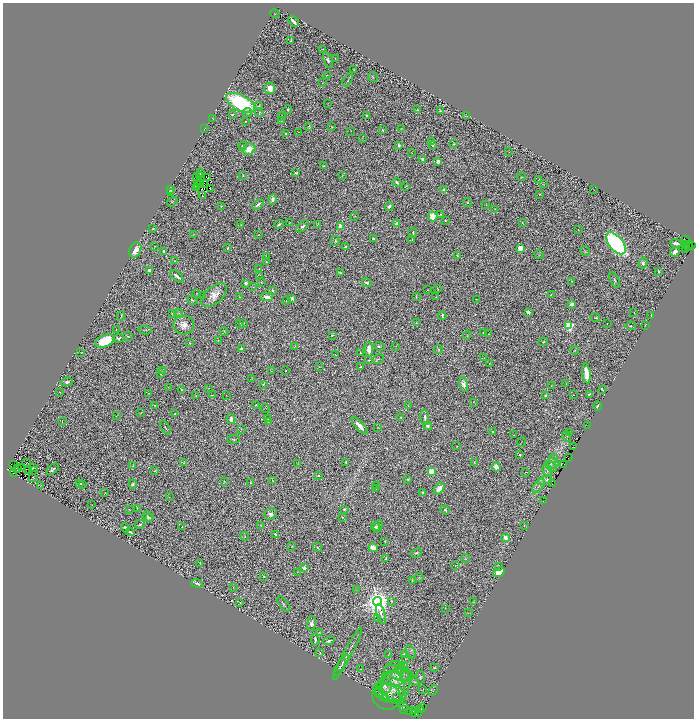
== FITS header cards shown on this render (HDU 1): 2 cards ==
NAXIS1  =                 1383
NAXIS2  =                 1432

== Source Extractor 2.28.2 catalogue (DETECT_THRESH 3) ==
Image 1383 x 1432 px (HDU 1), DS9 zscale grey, zoomed out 1/2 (1 PNG px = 2 x 2 image px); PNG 696 x 720 px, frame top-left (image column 2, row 1431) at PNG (3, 3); each listed source drawn as its Kron ellipse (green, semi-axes under 4 px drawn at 4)
Background 0.737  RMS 0.033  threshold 0.0986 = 3 sigma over >= 5 px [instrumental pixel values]
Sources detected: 448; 71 cannot appear on this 1/2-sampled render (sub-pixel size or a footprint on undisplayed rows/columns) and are neither listed nor drawn; the other 377 listed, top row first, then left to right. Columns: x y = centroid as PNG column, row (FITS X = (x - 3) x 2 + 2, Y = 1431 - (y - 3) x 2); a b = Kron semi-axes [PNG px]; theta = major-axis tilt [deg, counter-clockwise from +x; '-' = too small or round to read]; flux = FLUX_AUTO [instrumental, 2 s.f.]
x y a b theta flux
275 13 4 3 - 4.2
294 21 6 2 -47 22
291 41 3 2 - 14
323 49 2 1 - 2.7
335 58 2 1 - 2.4
328 60 8 4 -67 15
353 70 3 2 - 3.5
327 75 2 2 - 2.5
373 77 5 2 - 4.6
348 80 7 2 59 7.2
323 83 2 1 - 1.8
270 88 5 5 - 37
240 103 16 7 -27 650
328 104 3 2 - 2.7
259 106 3 2 - 5.1
288 110 4 3 - 7.4
418 110 2 2 - 4.3
440 111 2 2 - 7.1
248 112 4 4 - 10
259 112 4 3 - 5.5
232 114 3 2 - 3.9
366 115 3 2 - 6
282 116 2 2 - 3.2
466 116 2 1 - 1.8
213 119 2 1 - 1.9
282 120 3 3 - 7.8
245 121 2 2 - 2.8
309 126 2 1 - 1.4
332 127 3 2 - 2.6
401 128 3 2 - 2.6
204 129 2 1 - 2.1
382 130 3 2 - 11
351 131 2 1 - 2.2
298 132 2 1 - 1.6
286 134 3 2 - 8.8
362 138 3 2 - 2.9
431 142 4 3 - 8
454 144 2 2 - 3.9
399 145 3 3 - 16
433 145 3 2 - 7.5
243 146 5 4 - 11
249 149 6 5 - 82
509 152 2 1 - 1.4
412 153 2 1 - 2.1
423 159 3 2 - 46
438 161 4 3 - 21
323 166 2 2 - 5.3
200 173 2 1 - 1.7
296 173 3 2 - 5.5
199 175 3 1 - 2.4
243 175 3 2 - 4.8
342 176 3 2 - 2.8
521 177 5 2 - 3.4
196 178 2 1 - 2
208 178 3 1 - 0.73
539 180 2 2 - 2.5
199 182 2 1 - 3.4
397 182 4 3 - 10
203 183 2 1 - 3.8
198 184 2 1 - 0.17
543 184 3 1 - 2
201 185 2 1 - 2.5
405 186 3 2 - 2.5
196 187 2 1 - 6.7
210 188 2 1 - 1
171 190 3 2 - 14
444 190 2 2 - 41
594 190 2 2 - 1.7
171 192 2 2 - 5.9
539 194 2 2 - 2.8
202 196 3 3 - 5.5
272 200 5 3 - 23
172 202 5 2 - 4.2
467 202 4 2 - 7.4
258 204 6 3 43 19
486 205 3 2 - 2.4
221 206 4 2 - 7.7
389 206 4 3 - 20
495 209 2 2 - 1.9
440 214 3 3 - 6.7
355 216 3 1 - 2.7
433 216 5 4 - 84
445 220 2 2 - 4.7
290 222 3 2 - 3
522 223 2 2 - 2.2
279 224 5 2 - 9
318 224 3 2 - 4.9
396 224 2 2 - 77
241 225 3 3 - 4.7
302 226 7 3 43 15
340 226 3 2 - 97
153 229 2 2 - 3.5
578 230 2 2 - 2
413 233 5 2 - 6.9
193 234 3 1 - 2
258 235 2 1 - 1.8
374 239 4 3 - 11
412 240 3 2 - 3.5
686 240 4 3 - 77
335 241 5 2 - 5.4
616 243 13 7 -51 1200
676 243 6 3 -15 23
685 244 2 2 - 140
688 244 3 1 - 230
691 245 2 1 - 19
155 246 4 2 - 2.7
689 246 2 1 - 5.2
346 247 3 2 - 12
228 248 3 2 - 5.3
520 248 4 3 - 64
685 249 2 1 - 24
135 250 8 5 62 65
163 251 3 2 - 13
585 251 5 4 - 7
675 252 5 3 - 37
457 255 4 3 - 5.4
539 255 5 2 - 4.3
266 256 3 2 - 4
174 261 2 1 - 2.6
266 261 2 2 - 2.3
643 263 5 4 - 13
259 269 2 1 - 1.4
149 270 3 3 - 19
659 272 3 2 - 9
340 273 3 2 - 6.8
260 275 3 2 - 2
177 276 8 2 -38 19
615 280 8 4 -68 11
572 281 2 1 - 2.8
261 282 3 2 - 4.6
246 283 4 3 - 11
367 283 5 3 - 15
253 287 2 2 - 2.3
437 289 3 1 - 3.2
273 290 3 3 - 8.3
427 290 2 2 - 3.2
197 293 3 2 - 2.9
203 295 2 1 - 3.2
214 295 15 8 39 64
551 295 2 2 - 3.1
239 297 2 2 - 2.6
267 297 6 3 -2 32
416 297 4 2 - 4.4
436 297 2 1 - 3
291 298 3 3 - 18
476 299 2 1 - 1.7
192 300 5 3 - 6.1
287 301 2 2 - 12
572 304 4 3 - 21
528 312 3 2 - 44
172 313 3 3 - 5.4
179 313 4 2 - 4.7
634 313 2 1 - 1.8
651 315 2 1 - 4.3
121 316 4 2 - 5.9
442 316 4 2 - 10
595 318 5 2 - 5.3
243 323 3 2 - 6.1
416 323 2 2 - 2.4
240 324 3 2 - 7
607 324 2 1 - 2.4
184 325 10 9 - 57
645 325 4 1 - 2.6
569 326 3 3 - 570
631 326 5 3 - 6.8
116 329 2 1 - 1.9
145 330 7 2 -6 4.9
224 331 4 2 - 4.1
483 333 3 3 - 5
488 334 2 2 - 2
332 335 3 2 - 5.9
467 335 4 2 - 4.2
128 336 5 3 - 5.6
119 338 6 4 3 9.5
218 340 2 2 - 2.1
105 341 10 6 23 250
543 342 5 2 - 4.6
190 343 3 3 - 5.6
295 346 3 2 - 3
379 346 5 3 - 8.5
396 346 2 1 - 1.5
242 349 2 2 - 47
369 349 7 3 -87 61
438 349 4 3 - 6.2
575 350 4 2 - 3.9
81 353 3 1 - 1.7
360 353 2 1 - 3.3
336 355 2 1 - 2.4
484 358 2 2 - 2.7
378 359 6 2 27 6.1
369 360 4 2 - 3.4
489 364 2 2 - 3.7
319 367 2 1 - 2
361 367 3 2 - 2.5
162 370 4 3 - 5.3
285 370 3 2 - 3.2
271 371 2 1 - 1.5
586 373 10 3 -83 81
160 374 2 1 - 3.3
252 378 2 2 - 2.3
67 382 6 3 15 14
263 384 3 2 - 6.6
463 384 8 4 -77 22
566 384 3 2 - 3.3
551 386 2 1 - 3.4
168 387 2 2 - 2.4
209 388 2 2 - 3
602 389 3 2 - 5.8
181 390 2 2 - 5.4
60 392 2 1 - 3.3
148 393 2 1 - 2.9
589 394 2 2 - 10
196 395 3 2 - 3.2
212 395 3 2 - 3
226 395 2 1 - 1.9
546 395 2 2 - 14
573 395 2 1 - 3.2
473 402 3 1 - 2
155 405 3 3 - 5.4
256 405 2 1 - 4.1
408 406 2 1 - 2
598 406 4 2 - 11
265 409 5 2 - 3.5
141 413 2 1 - 1.6
175 414 2 1 - 3
116 416 2 1 - 1.7
401 417 2 2 - 4
425 417 8 2 -86 15
231 419 5 3 - 38
268 419 3 2 - 5.2
62 422 2 1 - 2.2
268 422 2 2 - 2.1
587 425 3 1 - 15
359 426 11 3 -48 45
428 426 4 3 - 11
165 427 7 2 -62 6.9
377 427 3 2 - 2.4
241 429 2 2 - 2
492 431 2 2 - 5.8
569 433 4 2 - 3.5
514 435 3 2 - 2.9
567 436 6 4 -76 11
233 439 6 3 5 7.3
521 442 5 1 - 2.4
457 446 2 1 - 1.9
574 447 2 1 - 15
520 455 3 3 - 5.4
568 457 2 1 - 12
553 458 5 3 - 10
346 462 3 2 - 5.6
474 462 3 2 - 3.3
26 463 2 1 - 2
184 463 4 3 - 8
298 463 3 2 - 2.6
553 463 6 5 - 18
564 464 2 1 - 5
14 465 2 1 - 0.87
133 466 3 2 - 3
551 466 6 3 -50 13
496 467 4 3 - 40
22 468 3 1 - 2
34 468 2 1 - 2.7
18 469 3 2 - 2.7
53 469 7 2 41 11
29 470 2 1 - 1.6
34 470 3 1 - 2.8
155 471 3 2 - 3.5
431 471 3 2 - 290
547 471 6 4 -67 17
526 472 3 1 - 2.1
13 473 2 1 - 3.5
319 476 3 2 - 4.5
33 477 2 2 - 2.5
408 479 3 3 - 8.1
272 480 3 2 - 2.9
545 480 7 3 16 17
224 481 3 2 - 3.7
80 483 4 2 - 7.6
250 483 4 2 - 5.9
553 483 2 1 - 8.7
82 484 2 1 - 2.6
133 484 4 3 - 8.4
377 485 2 1 - 2.8
40 486 3 2 - 2.5
538 486 8 4 54 20
376 488 2 2 - 2.6
439 489 6 4 54 39
422 492 4 2 - 6.4
105 493 3 2 - 2.1
169 497 3 2 - 2.2
543 501 2 1 - 11
92 505 2 2 - 2.2
137 508 3 2 - 3.2
129 509 3 2 - 2.9
344 509 3 2 - 11
445 510 4 3 - 7.2
271 514 6 5 - 25
148 517 6 3 -53 8.5
342 517 3 2 - 3.3
150 518 3 3 - 6.1
140 524 5 2 - 8.6
260 525 2 1 - 2.1
378 526 6 2 67 12
524 526 3 2 - 2.9
182 527 2 1 - 2
375 527 4 3 - 13
125 528 5 3 - 12
130 532 4 2 - 13
275 535 4 3 - 8.5
245 536 4 2 - 3.7
505 538 4 3 - 41
385 541 3 2 - 4.3
292 546 2 1 - 3.2
317 547 4 2 - 4.7
373 548 5 3 - 61
416 553 6 3 27 8.6
386 559 4 2 - 15
465 559 4 1 - 3.2
200 563 3 2 - 2
455 566 2 2 - 2.2
498 566 3 3 - 8
304 568 4 4 - 20
297 572 2 2 - 2.4
499 572 6 4 28 68
264 576 2 2 - 8.9
419 577 4 2 - 4.6
412 580 3 2 - 5.5
197 583 6 2 -20 14
233 587 2 1 - 1.6
357 589 2 2 - 1.7
377 601 4 4 - 8800
391 601 4 2 - 4.8
474 602 3 2 - 1.7
240 603 3 2 - 3.5
283 604 9 2 -54 8
445 608 2 1 - 2.4
468 613 3 2 - 1.9
381 614 10 3 -75 17
377 619 3 2 - 3.7
311 623 7 4 81 20
319 632 2 1 - 2.7
315 639 6 3 -88 14
329 641 5 2 - 18
411 652 7 2 -61 8
320 653 4 2 - 4.6
347 654 29 2 62 31
404 654 4 3 - 13
388 655 3 2 - 4.9
405 659 3 2 - 2.8
342 663 9 3 58 21
340 667 10 4 61 18
404 667 5 3 - 12
434 668 3 2 - 4.6
361 669 2 2 - 2.1
399 669 6 3 -77 11
399 673 15 7 -15 45
397 675 6 4 -26 16
397 677 14 8 19 65
420 677 6 3 -87 8.4
395 682 21 14 -88 130
414 682 4 2 - 4
384 686 8 7 - 32
392 687 16 12 -85 110
423 689 2 1 - 2.1
433 690 5 2 - 4.4
389 691 17 8 -16 66
382 695 10 3 -36 13
386 697 14 12 -14 53
397 698 2 2 - 3.5
403 707 2 1 - 2.7
423 708 2 1 - 21
403 709 3 1 - 2.1
421 709 2 1 - 7.5
413 711 3 1 - 4.6
410 712 4 1 - 7.1
418 713 2 1 - 11
415 714 4 2 - 320
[71 sub-pixel or undisplayed-footprint detections neither listed nor drawn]